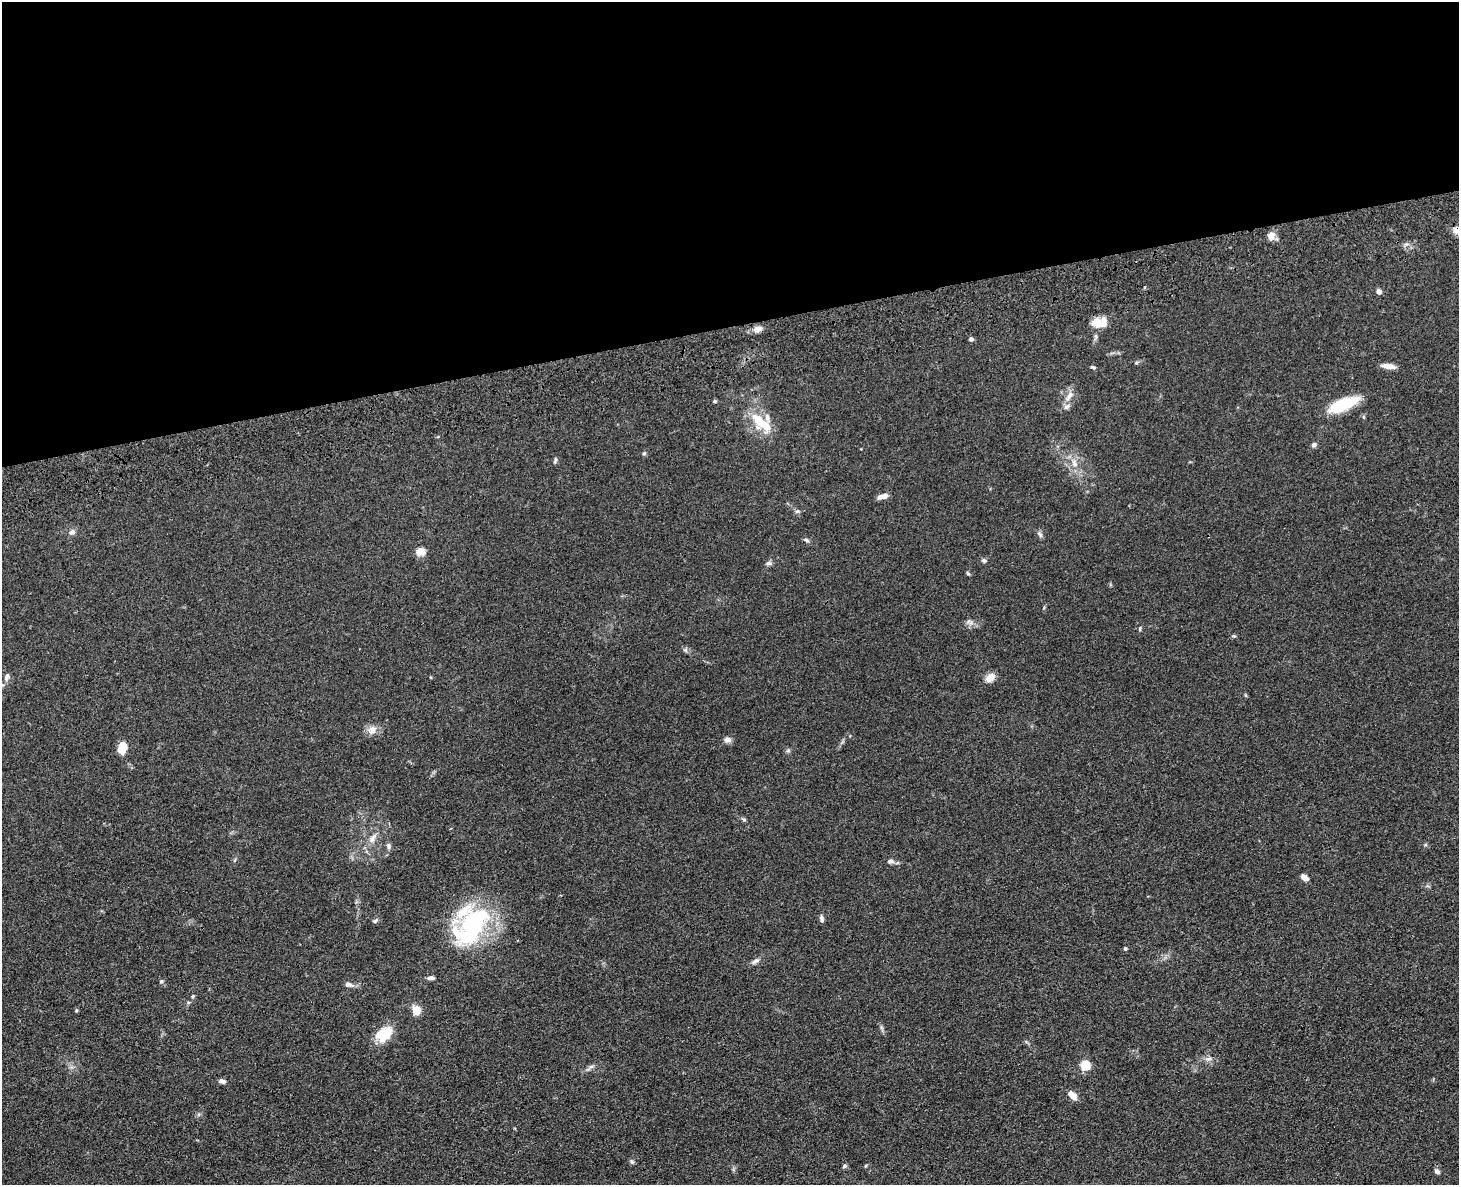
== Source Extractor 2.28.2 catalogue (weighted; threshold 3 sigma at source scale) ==
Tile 2 of 3 x 4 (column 2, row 1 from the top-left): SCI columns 1728-3184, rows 3665-4847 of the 4800 x 4963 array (HDU 1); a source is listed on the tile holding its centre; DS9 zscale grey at full resolution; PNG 1461 x 1187 px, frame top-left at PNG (2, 2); no overlay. Shown black and unused: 28% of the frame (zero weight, under 3 of 4 exposures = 6% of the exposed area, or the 3 px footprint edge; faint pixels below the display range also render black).
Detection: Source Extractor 2.28.2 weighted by HDU 2 'WHT'; one run over the whole footprint, this tile lists its part. Background 0.0683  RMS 0.0059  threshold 0.0265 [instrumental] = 3 sigma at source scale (4.5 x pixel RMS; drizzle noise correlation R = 1.50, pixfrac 1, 0.05/0.05 arcsec/px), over >= 5 px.
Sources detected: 63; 1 inside a brighter object's white glare — not listed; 3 inside a brighter listed object's ellipse — not listed separately; the other 59 listed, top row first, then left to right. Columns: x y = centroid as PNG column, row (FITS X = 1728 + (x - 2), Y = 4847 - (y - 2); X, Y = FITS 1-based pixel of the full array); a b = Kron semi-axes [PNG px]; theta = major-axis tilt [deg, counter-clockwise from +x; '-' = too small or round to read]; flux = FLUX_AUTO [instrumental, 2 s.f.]
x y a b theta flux
1271 235 11 8 69 3.8
1379 291 4 4 - 3.8
1096 323 14 13 - 6.7
758 329 11 7 16 4.1
1096 337 9 5 83 1.4
971 339 4 4 - 1.9
1137 362 6 4 20 0.78
1388 366 15 5 -7 4.5
1093 367 7 4 -14 0.83
1069 396 17 7 53 4.5
714 401 5 4 - 0.92
1343 404 33 11 23 22
761 423 29 12 -41 18
1314 445 7 5 17 1.4
644 453 5 5 - 0.81
555 461 8 4 79 0.98
1074 463 13 7 -78 4.3
882 496 12 5 16 3.5
797 511 6 6 - 1.2
72 532 8 7 - 2.1
1040 534 10 5 -57 1.5
806 540 8 4 -26 1.1
420 551 5 5 - 21
984 561 7 6 - 1.3
769 563 9 5 9 1.4
968 573 6 4 -30 0.76
1140 629 6 4 72 0.71
7 677 11 6 68 2.1
990 678 14 9 42 4.3
372 730 12 11 - 4.3
727 740 10 6 -4 2.3
122 748 11 7 80 9.9
788 750 6 5 - 1
744 820 6 4 -1 0.81
372 838 17 8 57 4.6
388 846 8 6 -76 1.7
235 860 6 3 71 0.67
890 861 9 6 6 1.8
1304 877 8 5 -31 3.7
822 918 10 5 -83 1.5
375 921 9 4 34 1.1
473 924 38 26 65 92
1125 949 4 4 - 0.97
755 961 11 6 34 2
430 978 9 5 4 1.7
161 981 5 5 - 0.81
349 985 12 6 -11 2.1
193 996 5 4 - 0.7
416 1010 9 7 -87 7.5
384 1034 20 13 33 15
1209 1059 10 4 1 1.8
1085 1065 5 5 - 31
591 1067 7 4 2 1.2
222 1081 8 5 -15 1.8
1072 1095 14 7 -43 4
632 1161 7 5 -54 1
844 1166 6 5 - 1
865 1166 5 3 - 0.53
1437 1171 8 6 -42 1.6